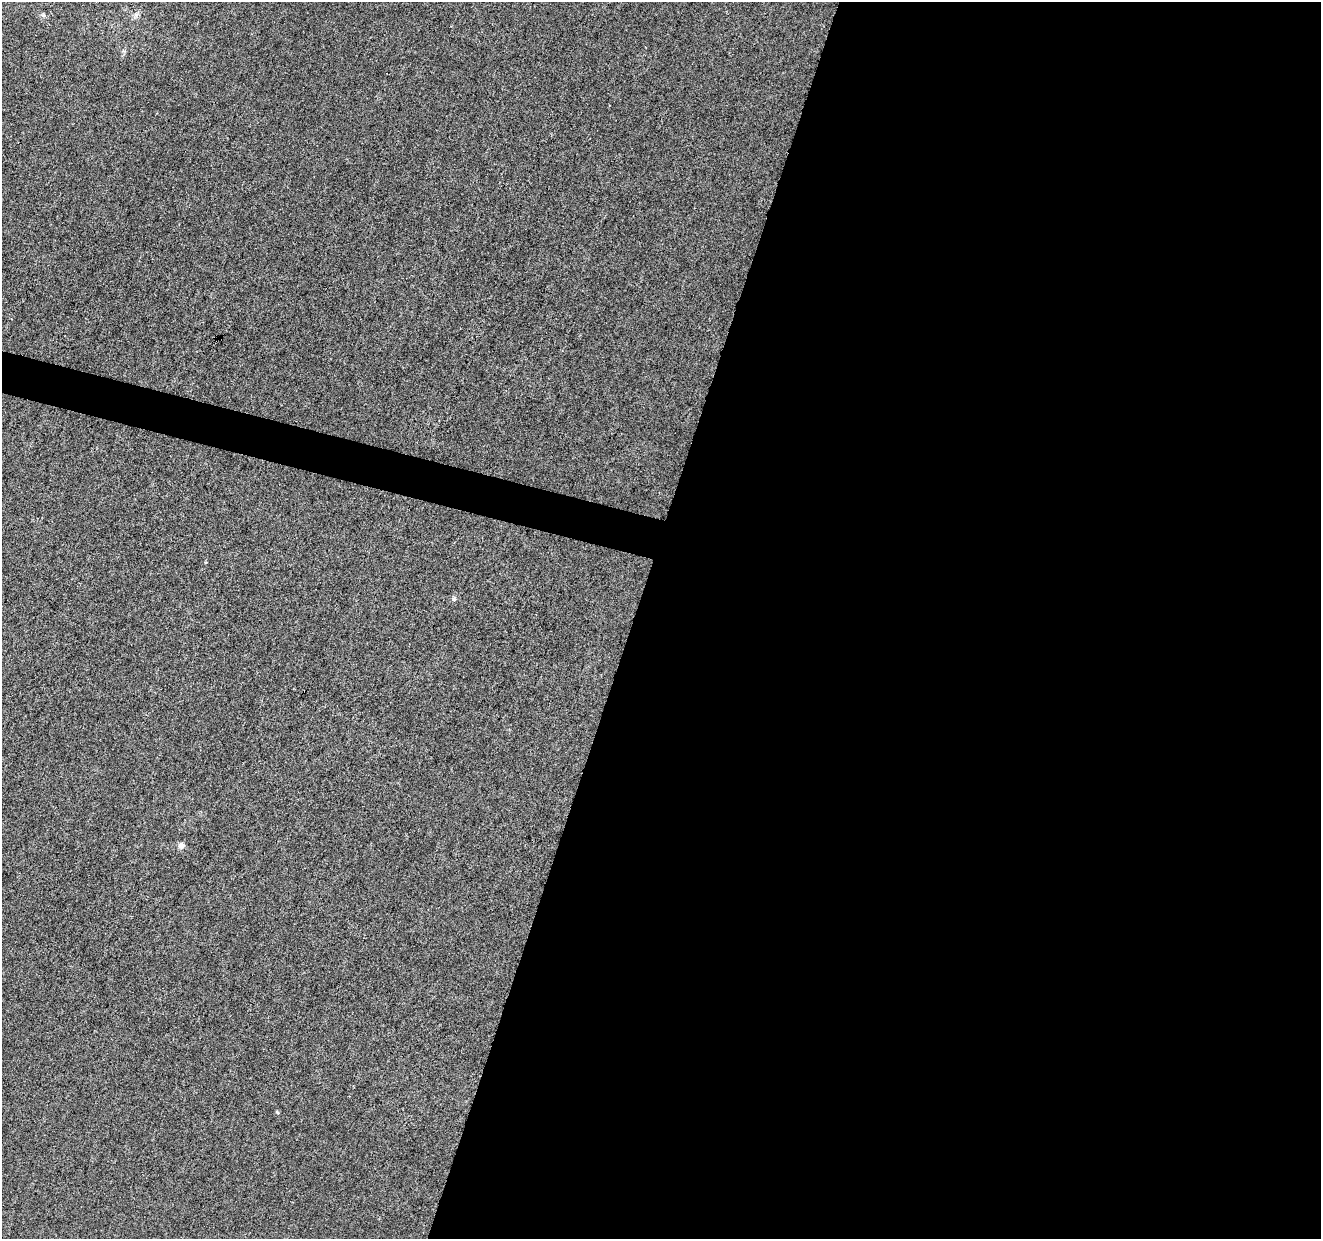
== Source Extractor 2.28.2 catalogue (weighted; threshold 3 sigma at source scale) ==
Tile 12 of 4 x 4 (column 4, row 3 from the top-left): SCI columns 3964-5282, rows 1520-2756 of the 5282 x 5449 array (HDU 1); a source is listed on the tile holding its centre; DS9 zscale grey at full resolution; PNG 1323 x 1241 px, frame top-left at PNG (2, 2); no overlay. Shown black and unused: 54% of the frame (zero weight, under 3 of 6 exposures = <1% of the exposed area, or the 3 px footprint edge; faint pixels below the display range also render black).
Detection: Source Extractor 2.28.2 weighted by HDU 2 'WHT'; one run over the whole footprint, this tile lists its part. Background 6.64e-04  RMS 0.0022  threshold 0.00885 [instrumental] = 3 sigma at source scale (4.09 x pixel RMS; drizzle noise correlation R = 1.36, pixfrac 0.8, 0.0396/0.0396 arcsec/px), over >= 5 px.
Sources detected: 3; all 3 listed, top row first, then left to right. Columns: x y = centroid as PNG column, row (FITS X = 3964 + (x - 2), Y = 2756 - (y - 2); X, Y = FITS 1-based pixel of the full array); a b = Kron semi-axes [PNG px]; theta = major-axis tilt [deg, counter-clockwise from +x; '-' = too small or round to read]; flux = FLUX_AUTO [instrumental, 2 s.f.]
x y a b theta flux
453 599 7 4 -72 0.36
181 846 8 7 - 0.78
277 1112 5 3 - 0.19